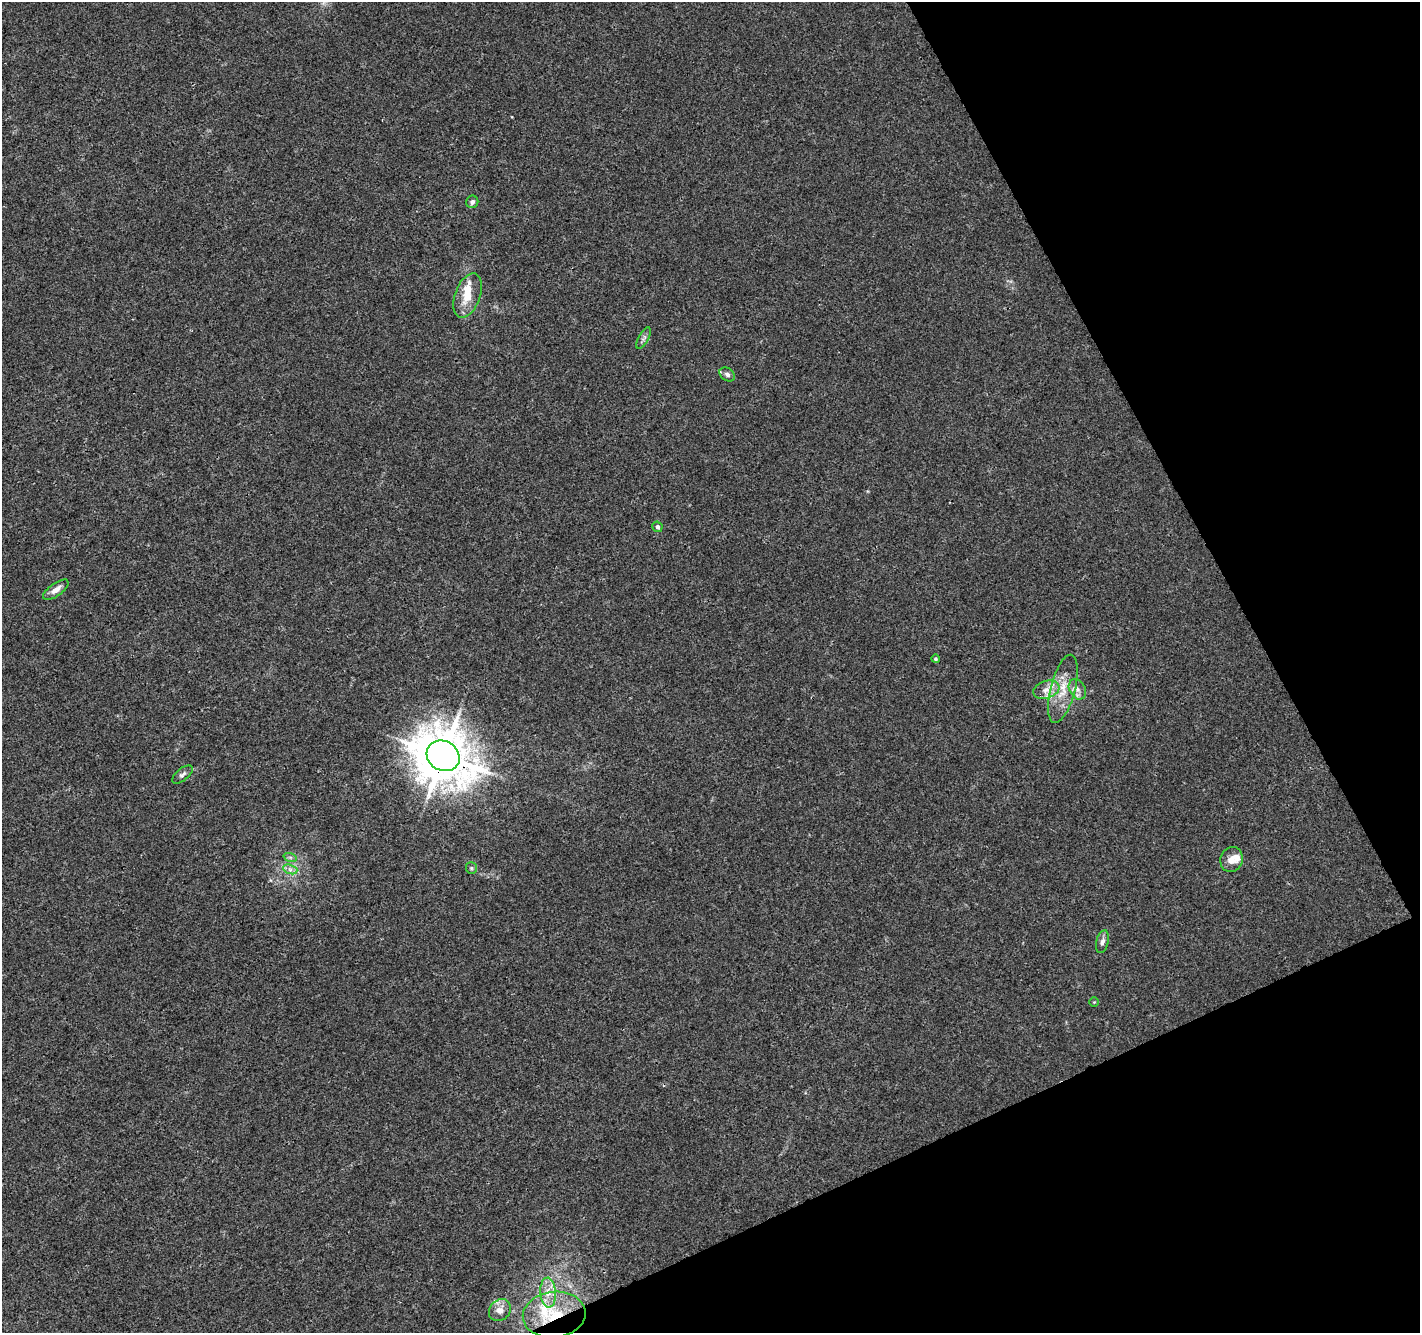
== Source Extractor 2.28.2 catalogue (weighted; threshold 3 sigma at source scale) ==
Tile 12 of 4 x 4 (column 4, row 3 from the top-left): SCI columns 4305-5722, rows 1454-2784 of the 5779 x 5626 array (HDU 1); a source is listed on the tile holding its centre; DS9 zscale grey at full resolution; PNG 1422 x 1335 px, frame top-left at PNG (2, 2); each listed source drawn as its Kron ellipse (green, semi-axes under 4 px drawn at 4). Shown black and unused: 23% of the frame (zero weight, under 3 of 4 exposures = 5% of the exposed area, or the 3 px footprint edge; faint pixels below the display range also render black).
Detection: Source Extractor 2.28.2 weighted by HDU 2 'WHT'; one run over the whole footprint, this tile lists its part. Background 0.00687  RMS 0.0026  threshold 0.0118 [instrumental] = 3 sigma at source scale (4.5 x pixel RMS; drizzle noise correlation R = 1.50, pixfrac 1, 0.0396/0.0396 arcsec/px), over >= 5 px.
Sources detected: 26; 5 inside a brighter listed object's ellipse — not listed separately; the other 21 listed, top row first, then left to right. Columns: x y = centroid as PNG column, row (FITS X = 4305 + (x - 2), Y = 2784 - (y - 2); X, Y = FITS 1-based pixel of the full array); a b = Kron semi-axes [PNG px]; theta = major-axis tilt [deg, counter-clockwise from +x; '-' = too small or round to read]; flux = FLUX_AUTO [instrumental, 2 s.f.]
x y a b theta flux
472 202 6 6 - 0.79
468 295 23 12 70 5.3
644 338 12 5 61 0.8
727 374 8 6 -33 0.88
657 527 5 5 - 0.7
56 590 15 6 35 1.9
935 659 4 4 - 0.41
1063 689 35 12 75 6.5
1077 689 11 8 -58 1.4
1046 690 13 8 18 2.4
443 756 17 14 -31 1300
182 775 12 6 39 0.86
290 857 7 4 -18 0.55
1231 859 12 11 - 2.3
471 868 6 5 - 0.46
290 869 7 4 -19 0.83
1102 942 11 6 76 1.1
1094 1002 5 4 - 0.28
548 1292 15 8 -86 2.8
500 1310 12 10 47 2.2
554 1315 31 23 6 12
Overlapping masked pixels (flux is a lower limit): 2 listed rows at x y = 443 756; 554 1315